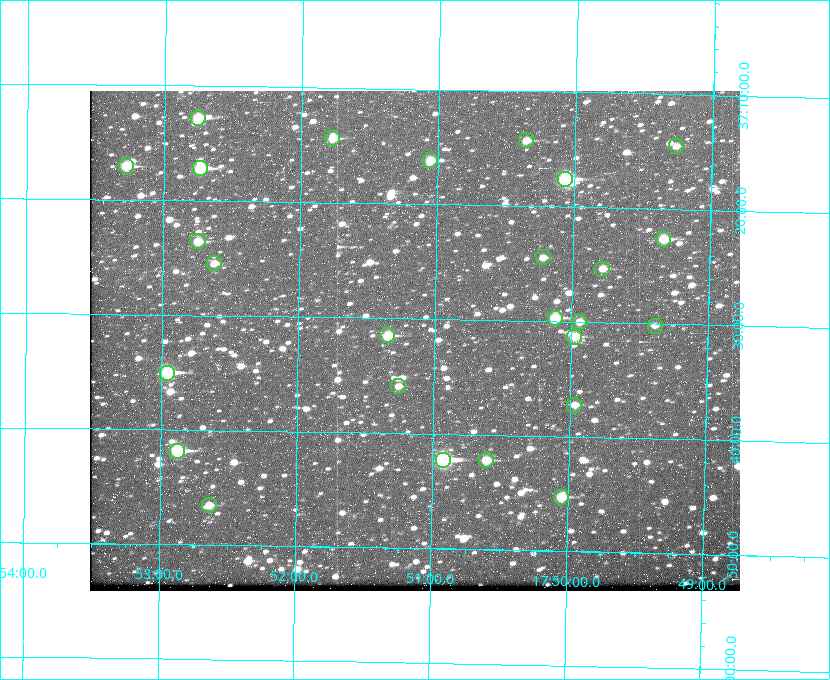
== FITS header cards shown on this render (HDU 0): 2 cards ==
NAXIS1  =                  650
NAXIS2  =                  500

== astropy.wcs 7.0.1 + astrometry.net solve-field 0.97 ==
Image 650 x 500 px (HDU 0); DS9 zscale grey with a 90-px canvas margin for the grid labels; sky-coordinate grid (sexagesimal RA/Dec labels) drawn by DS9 from the SOLVED WCS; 26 Tycho-2 reference stars matched to detected sources circled (green)
Header WCS: none
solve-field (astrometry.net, Tycho-2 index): SOLVED blind (the file carries no WCS)
Solved WCS: RA---TAN-SIP/DEC--TAN-SIP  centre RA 17:51:09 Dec +37:32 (267.79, +37.53 deg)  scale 5.23 arcsec/px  FOV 56.7' x 43.6'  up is +179 deg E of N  parity flipped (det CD > 0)
(file carries no celestial WCS; the grid is the blind solution)
Tycho-2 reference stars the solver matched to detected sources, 26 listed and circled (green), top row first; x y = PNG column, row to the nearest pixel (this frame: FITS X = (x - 90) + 1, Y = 500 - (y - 91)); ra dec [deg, ICRS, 3 dp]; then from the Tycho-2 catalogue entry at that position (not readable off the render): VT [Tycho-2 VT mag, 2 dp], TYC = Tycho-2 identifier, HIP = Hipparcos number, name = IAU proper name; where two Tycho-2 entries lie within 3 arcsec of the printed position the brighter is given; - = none
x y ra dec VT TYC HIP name
198 118 268.189 +37.213 9.71 2620-542-1 - -
332 138 267.943 +37.240 10.39 2620-505-1 - -
526 140 267.589 +37.238 11.09 2619-212-1 - -
676 146 267.316 +37.242 12.03 2619-611-1 - -
430 160 267.764 +37.270 10.17 2620-784-1 - -
126 166 268.319 +37.285 9.88 2620-536-1 - -
200 168 268.183 +37.286 8.98 2620-786-1 87506 -
565 179 267.517 +37.293 8.96 2619-379-1 - -
663 239 267.335 +37.377 10.60 2619-634-1 - -
198 241 268.186 +37.393 10.44 2620-175-1 - -
543 257 267.555 +37.408 11.50 2619-358-1 - -
214 263 268.156 +37.424 11.25 2620-712-1 - -
602 269 267.445 +37.422 11.17 2619-451-1 - -
555 318 267.531 +37.495 10.07 2619-274-1 - -
579 322 267.485 +37.500 11.33 2619-40-1 - -
655 326 267.347 +37.503 12.15 3088-638-1 - -
387 335 267.836 +37.525 9.96 3089-889-1 - -
574 337 267.494 +37.522 10.35 3088-270-1 - -
167 373 268.239 +37.584 8.64 3089-755-1 - -
398 386 267.815 +37.598 11.54 3089-1081-1 - -
574 405 267.491 +37.621 11.40 3088-1284-1 - -
177 451 268.219 +37.697 8.93 3089-671-1 - -
443 460 267.730 +37.705 8.13 3089-1203-1 87349 -
486 460 267.652 +37.703 11.04 3089-693-1 - -
561 497 267.512 +37.755 10.10 3089-2332-1 - -
209 505 268.159 +37.775 11.22 3089-2245-1 - -